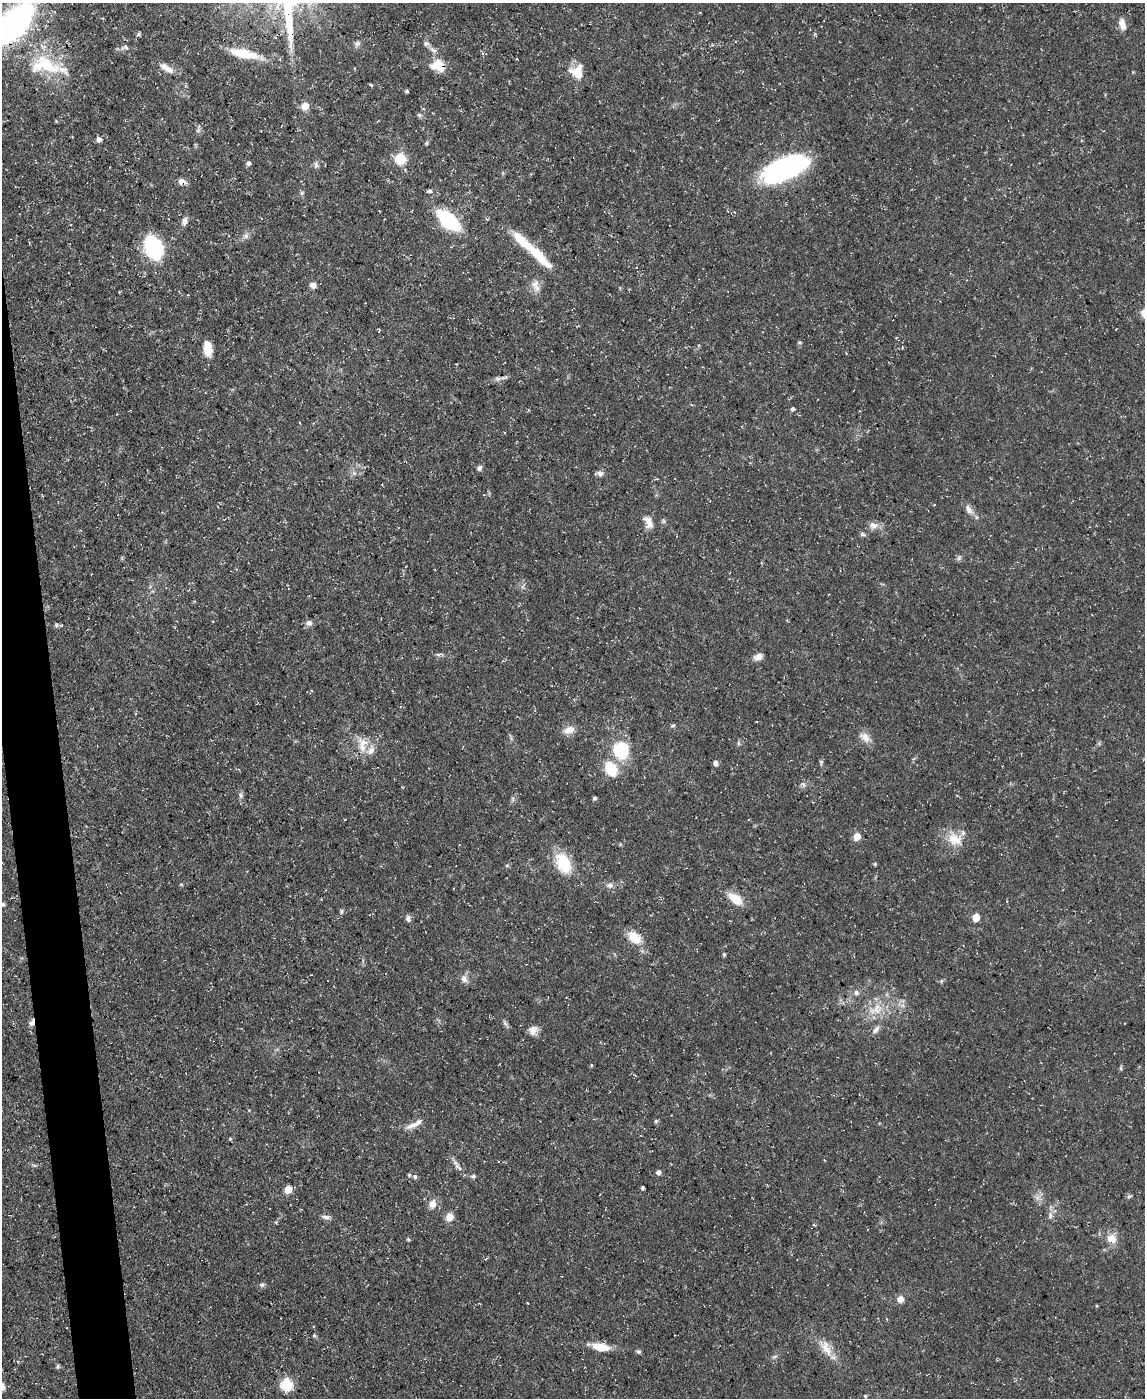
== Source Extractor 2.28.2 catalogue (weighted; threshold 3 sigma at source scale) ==
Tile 7 of 4 x 3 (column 3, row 2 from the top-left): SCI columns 2289-3431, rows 1524-2919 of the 4575 x 4549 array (HDU 1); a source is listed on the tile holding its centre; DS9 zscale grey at full resolution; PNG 1147 x 1400 px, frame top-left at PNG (2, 3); no overlay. Shown black and unused: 3% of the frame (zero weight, under 3 of 5 exposures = <1% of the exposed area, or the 3 px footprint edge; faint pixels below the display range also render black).
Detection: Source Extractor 2.28.2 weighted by HDU 2 'WHT'; one run over the whole footprint, this tile lists its part. Background 0.0654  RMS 0.0044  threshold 0.0196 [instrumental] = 3 sigma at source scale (4.5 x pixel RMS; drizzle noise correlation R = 1.50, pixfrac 1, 0.05/0.05 arcsec/px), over >= 5 px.
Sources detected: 116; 1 inside a brighter object's white glare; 1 cosmic-ray / hot-pixel residue — not listed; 4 inside a brighter listed object's ellipse — not listed separately; the other 110 listed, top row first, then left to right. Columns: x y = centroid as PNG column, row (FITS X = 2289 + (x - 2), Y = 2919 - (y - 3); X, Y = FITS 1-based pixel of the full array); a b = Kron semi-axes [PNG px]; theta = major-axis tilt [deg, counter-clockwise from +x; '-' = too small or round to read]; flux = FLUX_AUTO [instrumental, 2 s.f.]
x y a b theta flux
14 24 47 22 48 110
1122 25 15 8 -76 3.5
139 34 7 4 71 0.64
357 43 8 6 37 1.3
125 47 13 6 17 1.5
433 50 13 5 -35 2
243 54 36 10 -12 14
46 63 40 19 -43 22
438 65 16 13 -10 8
167 68 19 7 -33 3.9
577 71 17 17 - 7.7
371 85 5 3 - 0.43
407 91 6 4 -90 0.54
305 106 6 6 - 5.9
419 115 6 5 - 0.77
99 139 5 5 - 2.2
426 143 5 5 - 0.58
401 159 6 6 - 32
248 163 6 5 - 1.1
316 165 9 5 88 1.2
778 173 55 17 29 63
182 181 10 7 -13 2.4
429 191 5 5 - 0.91
302 193 6 5 - 0.77
449 220 15 8 -40 60
184 221 11 6 74 2
246 236 8 6 69 1.4
154 248 21 14 -67 42
539 256 42 11 -46 13
313 285 8 7 - 2
536 285 18 9 -74 3.7
379 330 4 3 - 0.43
800 342 6 4 -19 0.59
208 348 15 8 -84 7.5
498 379 7 5 28 1.1
792 409 5 4 - 0.8
479 468 7 5 59 1.3
600 474 8 7 - 1.5
969 509 12 7 -65 2.6
663 521 6 4 -72 0.68
648 522 17 10 -63 3.8
873 525 13 10 -5 2.8
863 534 7 5 -4 0.88
309 623 8 7 - 1.8
56 625 7 5 -22 0.99
758 657 9 7 26 3.1
673 726 7 3 9 0.6
569 730 13 9 21 4.2
865 737 17 11 -42 3.7
362 744 22 12 -89 6.7
621 750 18 16 -83 21
821 762 6 4 -45 0.64
715 763 5 5 - 1.8
611 769 16 11 -63 13
803 784 9 3 -58 0.83
241 795 8 6 -87 1.2
595 798 5 4 - 0.67
857 836 5 5 - 8
955 839 22 16 -28 8.1
563 863 27 17 -65 15
875 864 5 4 - 0.51
507 865 6 4 19 0.54
181 884 5 3 - 0.38
610 885 10 8 5 1.9
735 899 20 10 -36 7.1
3 904 4 4 - 0.63
341 911 6 4 83 0.72
408 918 8 6 -80 1.4
976 918 6 5 - 6.5
634 937 18 12 -40 8.2
724 954 5 4 - 0.62
464 979 11 8 -64 2.2
856 993 7 6 - 1.3
877 1010 19 13 74 7.6
32 1022 10 6 70 2
505 1023 8 5 -59 1
876 1029 12 6 54 1.9
533 1030 12 10 27 2.8
591 1065 5 3 - 0.38
1121 1068 6 4 -90 0.62
656 1121 6 4 45 0.61
414 1124 24 6 27 3.6
230 1139 5 3 - 0.43
458 1167 15 4 -43 1.9
658 1172 5 4 - 1.9
409 1175 5 4 - 0.57
415 1176 5 5 - 1.1
473 1176 7 5 9 0.83
642 1187 5 3 - 0.66
288 1189 5 5 - 11
1129 1196 6 5 - 0.76
432 1204 11 8 78 3.2
1050 1216 8 6 77 1.5
325 1217 10 5 -14 1.5
450 1217 7 6 - 5.2
408 1239 5 4 - 0.52
1112 1239 12 10 -25 5.1
486 1259 5 3 - 0.44
262 1285 8 6 20 1
900 1299 7 7 - 3.1
527 1303 3 2 - 0.36
1097 1306 4 3 - 0.4
314 1336 6 4 -1 0.54
601 1347 17 8 -8 8.1
826 1348 23 11 -64 6.2
638 1352 6 5 - 0.78
774 1357 8 4 30 0.89
58 1366 6 5 - 0.71
286 1385 6 6 - 44
865 1396 5 5 - 0.59
Overlapping masked pixels (flux is a lower limit): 4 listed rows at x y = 14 24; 438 65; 182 181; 32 1022
Isophote crosses this tile's border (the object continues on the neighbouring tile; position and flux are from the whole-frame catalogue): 1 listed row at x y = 14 24